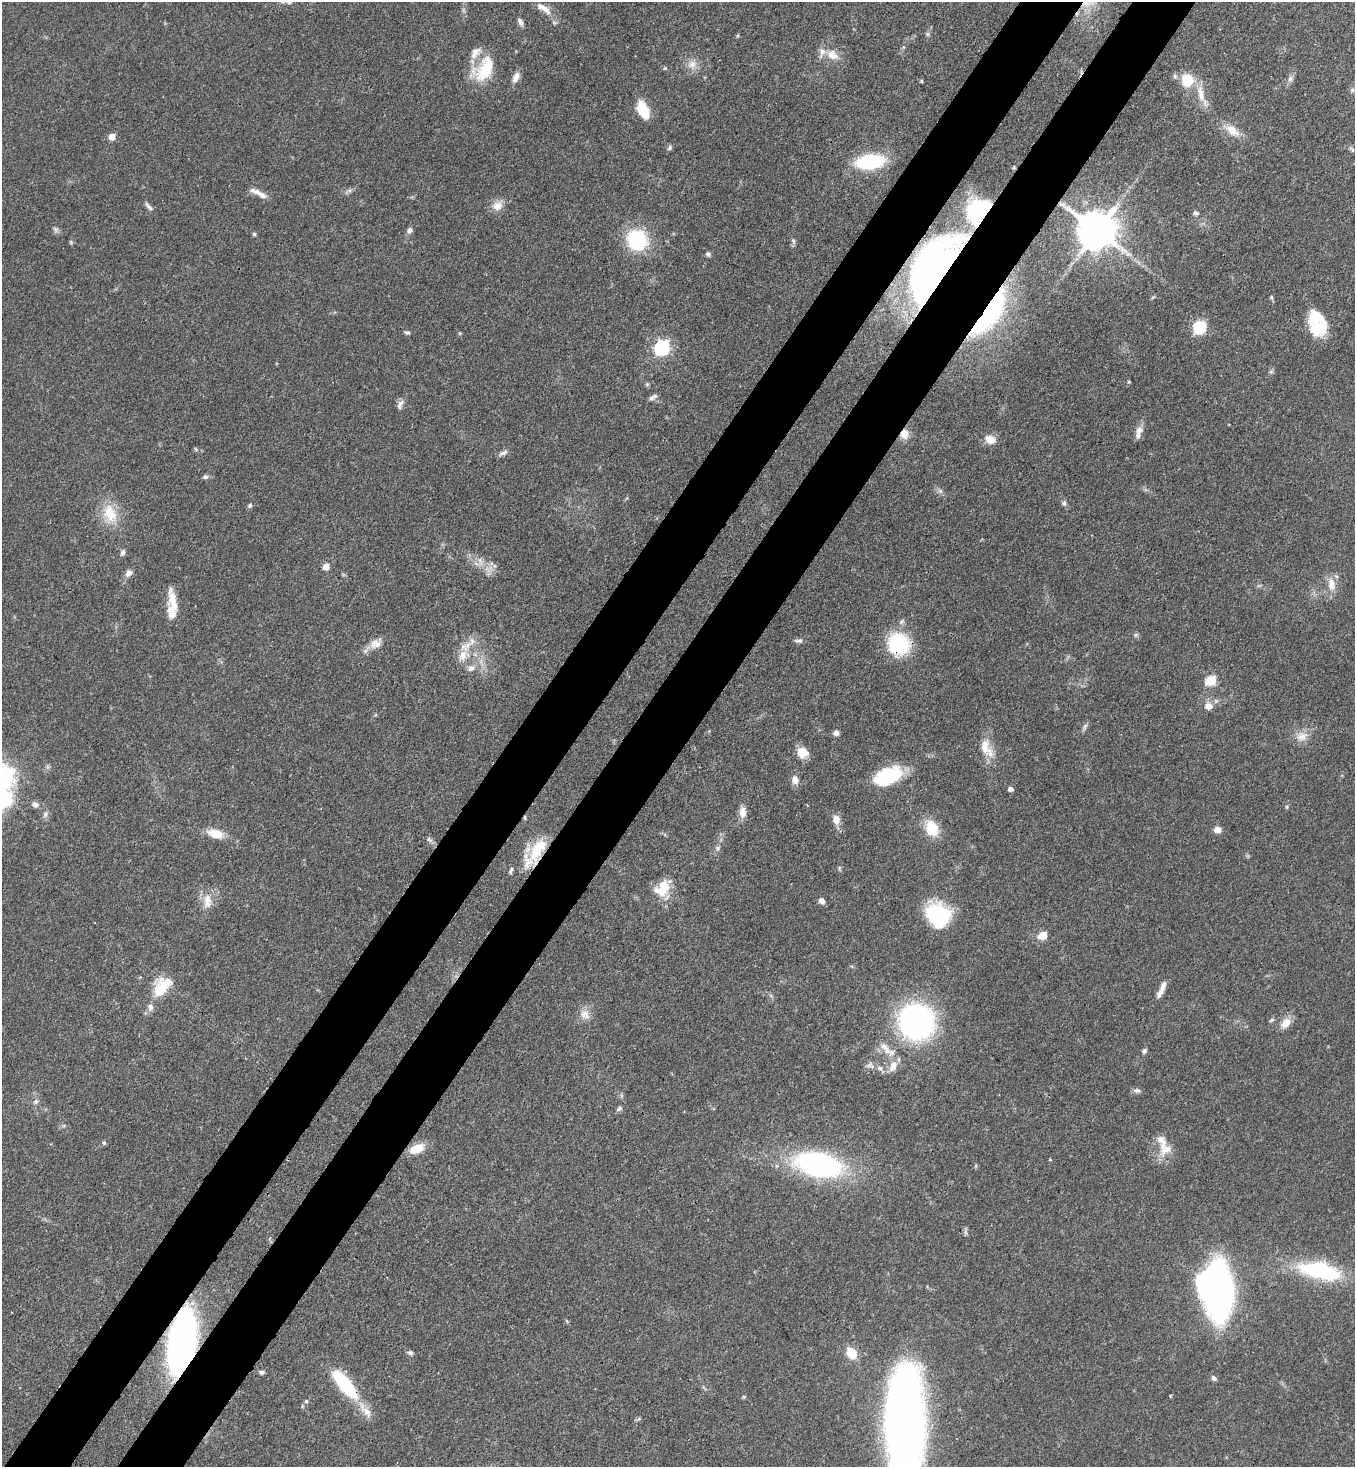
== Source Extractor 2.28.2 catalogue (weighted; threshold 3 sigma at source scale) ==
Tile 7 of 4 x 4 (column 3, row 2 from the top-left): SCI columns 2933-4285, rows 2994-4458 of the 6011 x 5988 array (HDU 1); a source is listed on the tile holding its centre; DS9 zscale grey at full resolution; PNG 1357 x 1469 px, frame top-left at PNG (2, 2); no overlay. Shown black and unused: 10% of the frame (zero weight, under 3 of 4 exposures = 7% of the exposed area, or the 3 px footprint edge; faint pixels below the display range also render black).
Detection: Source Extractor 2.28.2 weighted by HDU 2 'WHT'; one run over the whole footprint, this tile lists its part. Background 0.0833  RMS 0.0039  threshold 0.0174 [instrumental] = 3 sigma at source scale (4.5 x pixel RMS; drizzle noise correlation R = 1.50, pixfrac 1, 0.05/0.05 arcsec/px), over >= 5 px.
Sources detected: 139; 1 too faint to see at this stretch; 1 inside a brighter object's white glare — not listed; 14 inside a brighter listed object's ellipse — not listed separately; the other 123 listed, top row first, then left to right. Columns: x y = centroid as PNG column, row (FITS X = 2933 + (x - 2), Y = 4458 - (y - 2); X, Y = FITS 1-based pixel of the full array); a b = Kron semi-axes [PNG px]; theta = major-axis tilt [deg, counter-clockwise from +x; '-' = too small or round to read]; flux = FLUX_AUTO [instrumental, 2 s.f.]
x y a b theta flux
1087 2 17 14 7 6.8
543 8 26 8 -33 4.2
520 22 10 5 -57 1.4
928 34 7 4 90 0.71
832 55 15 11 -35 4.7
692 64 13 10 47 3.3
665 68 5 5 - 0.45
485 69 35 20 60 16
516 77 14 7 66 2.7
1290 79 9 6 59 1.5
1187 80 12 11 - 11
921 81 4 4 - 0.52
1352 90 6 6 - 0.77
1201 94 26 9 -77 6
643 110 17 9 -64 13
1232 130 22 11 -33 5.7
112 137 5 5 - 5.1
670 147 8 5 55 0.83
1352 149 9 4 -48 0.78
870 162 21 11 6 37
1014 167 5 4 - 0.48
349 191 7 4 19 0.93
259 193 24 6 -27 3.2
149 206 14 5 -49 1.3
497 206 15 12 27 3.9
1196 213 7 6 - 0.97
409 230 7 6 - 1.4
1097 230 11 11 - 1300
254 234 5 5 - 0.58
637 240 25 22 -52 25
793 241 7 5 -68 0.88
71 242 6 4 -72 0.5
708 254 6 5 - 0.93
933 269 80 35 59 110
1271 297 6 5 - 0.6
990 311 68 25 60 47
1318 319 32 17 -60 14
1200 327 6 6 - 50
407 332 7 5 -8 0.79
662 348 7 6 - 86
1271 372 7 4 1 0.62
647 384 6 4 45 0.55
651 398 8 7 - 1.3
400 404 15 7 65 1.8
1139 430 12 9 58 2.6
904 434 10 10 - 4.5
990 439 13 10 -17 4.2
503 453 13 5 23 1.4
205 477 7 5 10 1
940 491 7 6 - 1
1064 503 6 5 - 0.94
250 505 6 5 - 0.85
110 514 29 18 -71 11
123 552 7 6 - 1.2
480 561 13 6 -76 2.2
326 567 8 7 - 2.6
128 573 9 7 42 2
1331 584 20 11 -85 4.6
173 600 32 9 -78 6.5
1136 635 6 5 - 0.7
798 641 12 5 -3 1.1
375 644 15 11 -6 3.5
899 644 20 19 - 31
463 655 19 13 46 6.2
471 668 11 8 40 2.3
1211 681 6 5 - 23
1208 706 9 8 - 3.5
1085 727 11 4 67 1
836 733 7 6 - 1.4
1302 736 16 13 26 4.4
986 748 27 13 -67 7.5
802 753 13 12 - 5.1
888 776 31 17 23 22
795 780 13 8 -84 2.5
1011 789 5 4 - 1.7
7 799 15 10 64 13
35 805 9 7 -39 1.5
1287 807 5 4 - 0.51
743 812 14 8 -89 3.3
525 817 6 4 -72 0.5
836 819 10 7 -79 3.8
932 828 18 13 -65 11
1218 830 8 7 - 2.5
216 834 16 9 -13 7.4
429 840 11 5 -41 1.1
717 848 6 5 - 0.87
536 851 33 16 76 12
839 868 6 4 73 0.55
511 870 10 4 63 0.83
662 888 22 15 53 9.4
207 901 21 11 88 5.4
822 901 7 5 -50 2
939 916 24 20 -37 33
1043 935 6 5 - 13
161 987 26 14 52 13
1160 992 17 7 66 2.8
585 1014 15 12 -41 3.7
1272 1020 7 4 27 0.64
916 1022 31 30 - 98
1286 1023 17 10 44 4
885 1048 26 8 -51 5.1
1144 1051 6 5 - 1
871 1066 11 7 -12 1.8
1137 1090 10 6 0 1.2
36 1101 8 6 45 1.3
619 1109 8 5 36 0.93
104 1143 6 5 - 0.63
417 1149 18 10 24 6.3
1166 1150 19 16 31 6.2
818 1165 38 19 -11 96
976 1166 6 4 89 0.46
1320 1271 44 16 -12 39
1218 1291 34 21 -83 230
182 1342 38 15 81 250
410 1352 7 6 - 0.92
851 1353 11 9 -52 8.1
262 1372 6 5 - 0.9
1214 1378 7 5 -54 1.1
345 1385 34 11 -50 33
744 1397 5 4 - 0.47
306 1401 5 5 - 0.58
367 1412 26 10 -52 4.7
904 1426 83 26 89 480
Overlapping masked pixels (flux is a lower limit): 12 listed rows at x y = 1087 2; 1014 167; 1097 230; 933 269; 990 311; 904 434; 899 644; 525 817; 536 851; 182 1342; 345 1385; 904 1426
Isophote crosses this tile's border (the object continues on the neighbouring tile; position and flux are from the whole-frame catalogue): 3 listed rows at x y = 1087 2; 7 799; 904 1426